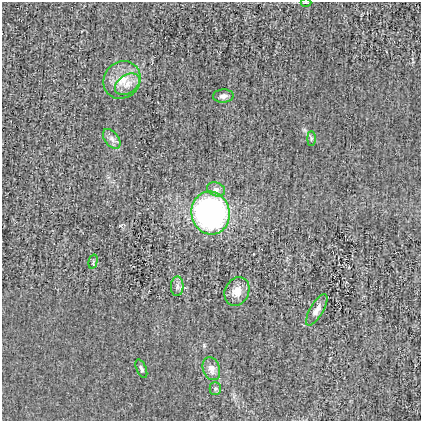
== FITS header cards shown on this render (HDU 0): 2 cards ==
NAXIS1  =                  419
NAXIS2  =                  419

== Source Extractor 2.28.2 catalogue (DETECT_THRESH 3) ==
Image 419 x 419 px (HDU 0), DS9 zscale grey, 1 PNG px = 1 image px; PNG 423 x 423 px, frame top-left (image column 1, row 419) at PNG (2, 2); each listed source drawn as its Kron ellipse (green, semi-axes under 4 px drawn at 4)
Background -4.79e-04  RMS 0.022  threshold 0.0663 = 3 sigma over >= 5 px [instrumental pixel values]
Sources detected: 15; all 15 listed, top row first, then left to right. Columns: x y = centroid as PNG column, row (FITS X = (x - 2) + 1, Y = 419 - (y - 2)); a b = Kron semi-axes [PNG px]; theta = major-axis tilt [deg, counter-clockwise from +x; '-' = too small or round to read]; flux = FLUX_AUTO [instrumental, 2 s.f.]
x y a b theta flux
306 3 5 3 - 1.5
122 80 20 18 49 29
127 84 14 9 34 12
223 96 10 6 3 6
311 138 7 4 90 2.3
112 139 11 6 -52 6.7
216 189 9 7 -19 5.8
211 213 22 19 -77 390
93 262 7 4 75 2.8
177 286 10 6 88 5.7
237 291 15 12 64 16
317 310 18 6 59 8.6
141 369 10 5 -67 3.9
211 369 12 8 -70 10
215 388 6 5 - 2.9
At the frame edge (FLAGS 8, measured only in part): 1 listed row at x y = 306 3